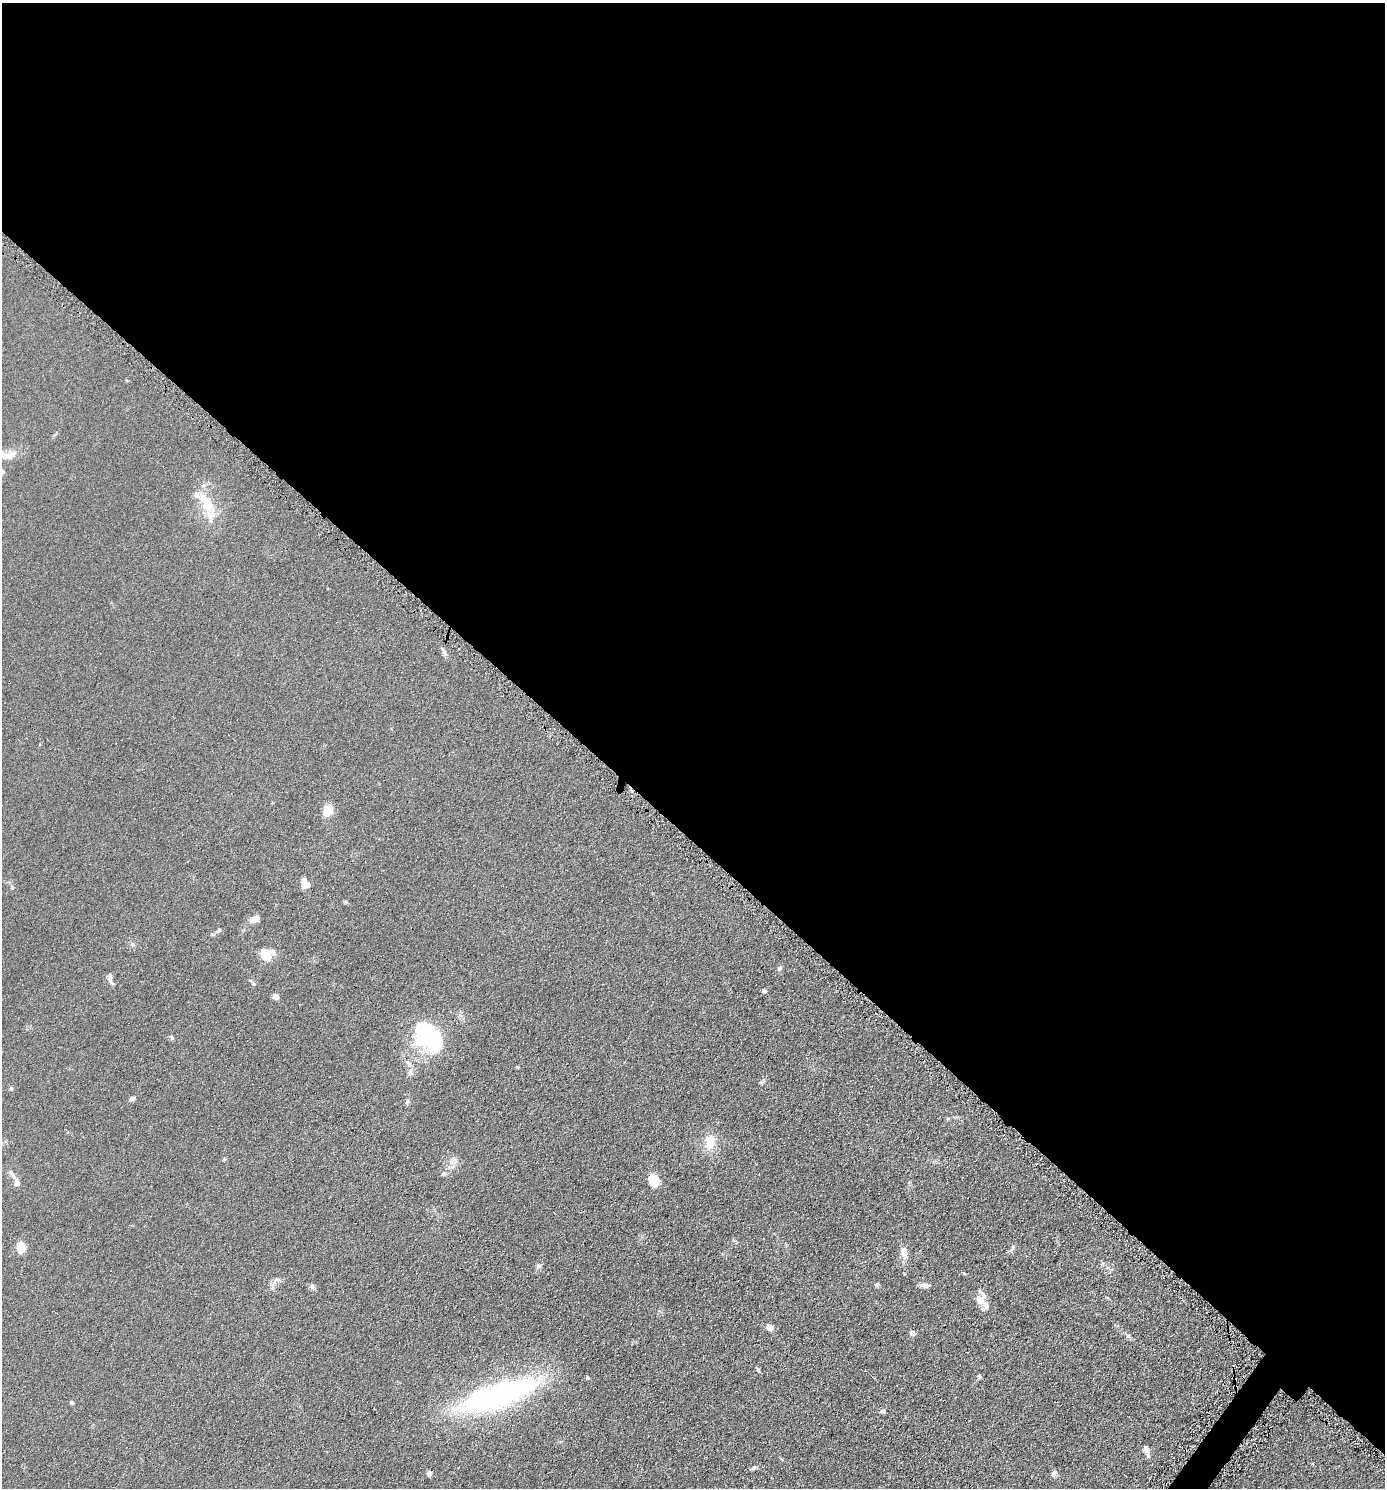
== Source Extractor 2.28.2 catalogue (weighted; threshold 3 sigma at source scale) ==
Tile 3 of 4 x 4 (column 3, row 1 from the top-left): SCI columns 2915-4297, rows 4470-5955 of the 5970 x 5964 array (HDU 1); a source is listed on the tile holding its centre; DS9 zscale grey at full resolution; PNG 1387 x 1490 px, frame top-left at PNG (2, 3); no overlay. Shown black and unused: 57% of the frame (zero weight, under 4 of 8 exposures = <1% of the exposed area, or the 3 px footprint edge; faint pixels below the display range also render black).
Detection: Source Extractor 2.28.2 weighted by HDU 2 'WHT'; one run over the whole footprint, this tile lists its part. Background 0.0901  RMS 0.0078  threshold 0.032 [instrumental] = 3 sigma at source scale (4.09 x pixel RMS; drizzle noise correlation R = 1.36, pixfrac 0.8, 0.05/0.05 arcsec/px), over >= 5 px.
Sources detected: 52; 4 inside a brighter object's white glare — not listed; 3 inside a brighter listed object's ellipse — not listed separately; the other 45 listed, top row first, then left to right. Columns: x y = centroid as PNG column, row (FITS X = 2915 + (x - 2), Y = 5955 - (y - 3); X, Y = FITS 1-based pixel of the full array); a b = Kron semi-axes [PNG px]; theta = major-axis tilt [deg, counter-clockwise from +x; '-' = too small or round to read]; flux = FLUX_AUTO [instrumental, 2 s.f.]
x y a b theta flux
8 456 27 9 15 7.1
206 503 33 13 -60 20
444 652 13 5 -64 2.2
327 810 8 7 - 15
307 885 9 6 15 4.6
12 887 5 5 - 0.92
255 919 10 7 26 5.3
219 930 6 5 - 1.1
267 956 13 10 -41 9
779 968 7 5 67 1.9
111 983 11 4 -45 1.9
764 991 6 4 4 1.3
276 996 6 5 - 3.8
421 1029 31 21 77 33
409 1064 11 5 -43 2.7
761 1083 6 5 - 1.1
11 1088 6 4 71 0.97
132 1099 7 5 33 1.9
710 1142 20 12 89 11
224 1159 5 3 - 0.67
453 1161 14 7 45 3.6
654 1179 12 9 -73 14
17 1182 10 7 -82 3.9
21 1247 12 9 -83 8.3
1013 1247 7 4 -90 1.2
904 1252 12 8 -75 5.9
538 1266 8 6 15 1.6
277 1279 8 6 0 2.2
877 1285 6 5 - 1.3
925 1285 13 6 -2 2.7
312 1286 6 6 - 1.6
981 1299 18 11 81 7.9
769 1327 7 6 - 4
912 1333 7 7 - 2.1
1128 1336 7 6 - 1.6
758 1370 7 4 -62 1.1
979 1376 6 4 -71 1
588 1377 5 4 - 0.97
498 1396 102 28 21 150
72 1403 6 4 -29 0.96
883 1411 7 5 -8 1.6
1146 1449 11 7 -60 3.1
754 1467 6 5 - 1.2
429 1473 6 5 - 2
1054 1474 8 5 63 2.7
Isophote crosses this tile's border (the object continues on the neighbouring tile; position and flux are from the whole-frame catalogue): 1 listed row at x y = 8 456
Unlisted compact peaks at least as high as the median listed source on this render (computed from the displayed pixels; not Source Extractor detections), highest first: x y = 172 1038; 517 1067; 133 945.